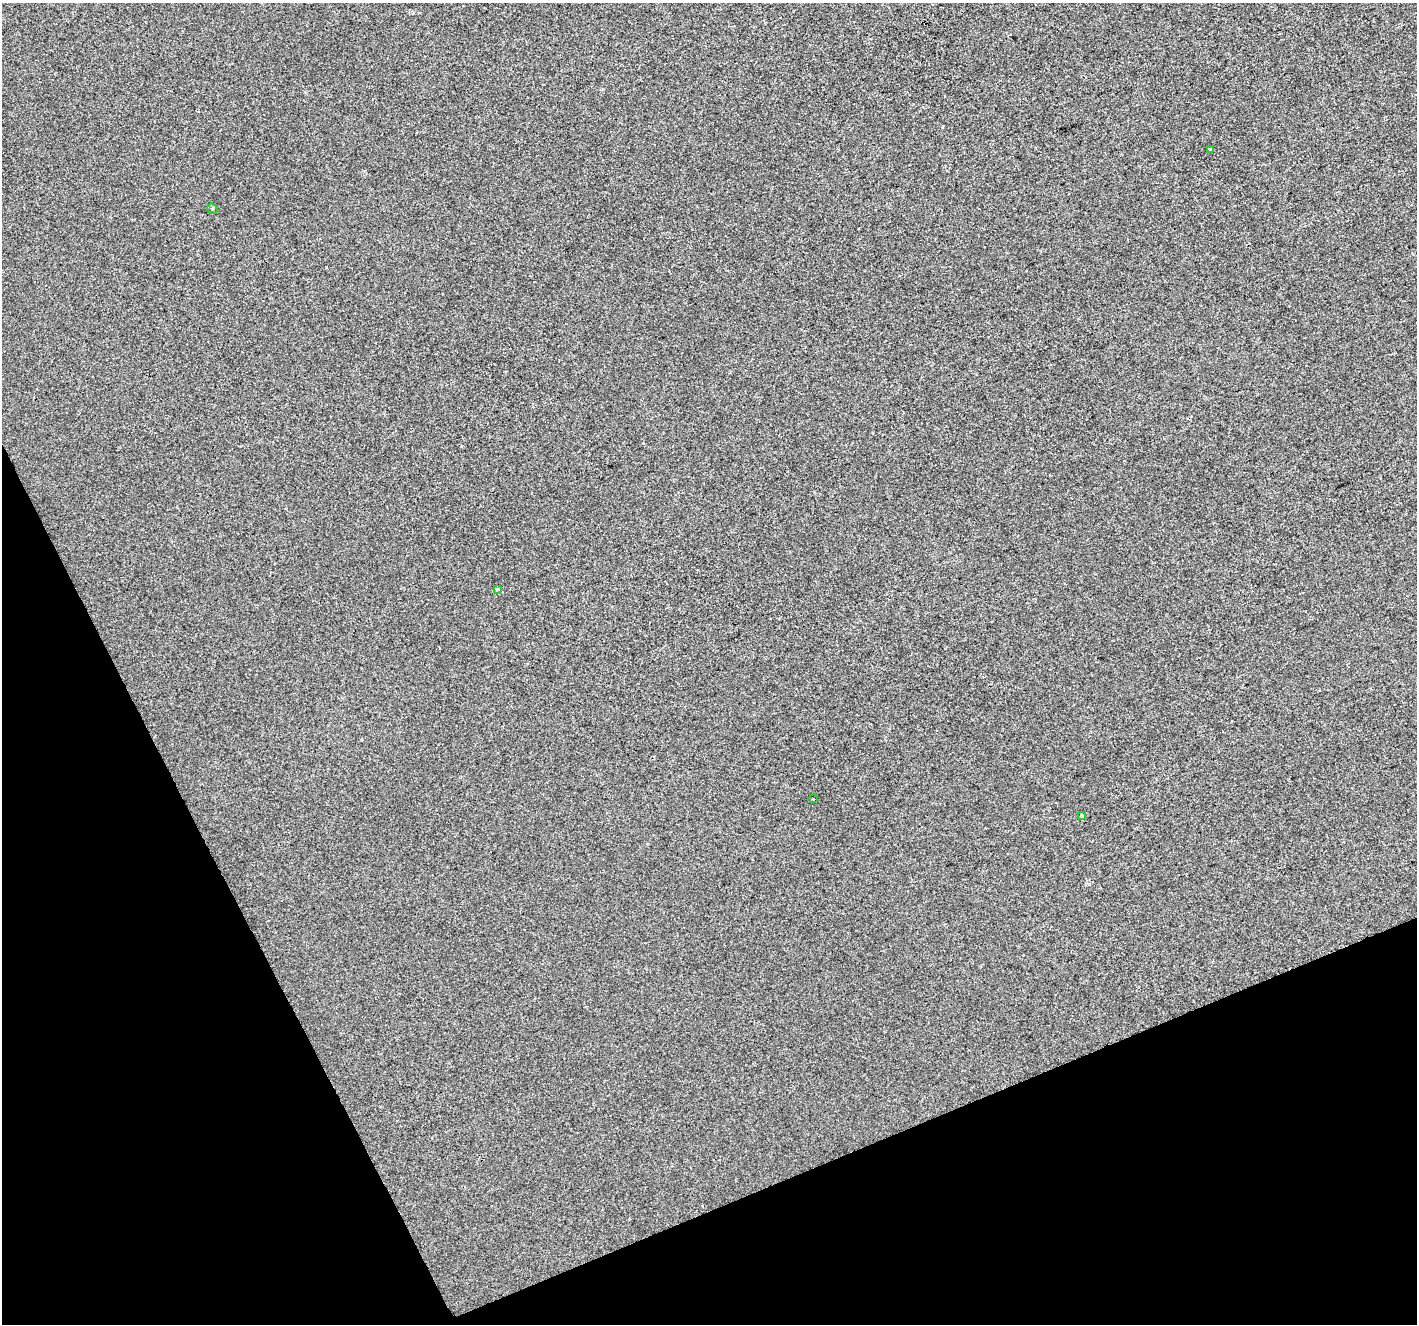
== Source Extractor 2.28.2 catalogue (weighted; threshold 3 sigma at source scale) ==
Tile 14 of 4 x 4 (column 2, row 4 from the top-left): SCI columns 1417-2831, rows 147-1468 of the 5660 x 5522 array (HDU 1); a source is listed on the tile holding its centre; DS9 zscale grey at full resolution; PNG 1419 x 1326 px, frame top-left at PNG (2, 3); each listed source drawn as its Kron ellipse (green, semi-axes under 4 px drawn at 4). Shown black and unused: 21% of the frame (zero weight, under 2 of 3 exposures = <1% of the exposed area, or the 3 px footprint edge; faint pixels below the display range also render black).
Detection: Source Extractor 2.28.2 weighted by HDU 2 'WHT'; one run over the whole footprint, this tile lists its part. Background 9.17e-04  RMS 0.0057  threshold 0.0255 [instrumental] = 3 sigma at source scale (4.5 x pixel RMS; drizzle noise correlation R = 1.50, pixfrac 1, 0.0396/0.0396 arcsec/px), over >= 5 px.
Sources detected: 5; all 5 listed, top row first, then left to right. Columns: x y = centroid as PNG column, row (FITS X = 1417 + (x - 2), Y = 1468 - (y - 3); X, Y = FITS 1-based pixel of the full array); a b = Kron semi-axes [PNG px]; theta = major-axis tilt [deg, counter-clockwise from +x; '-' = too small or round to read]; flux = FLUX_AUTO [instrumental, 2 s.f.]
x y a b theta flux
1210 150 3 3 - 0.62
212 209 5 4 - 0.86
497 589 3 3 - 2.2
813 799 3 2 - 0.64
1082 816 3 3 - 5.3